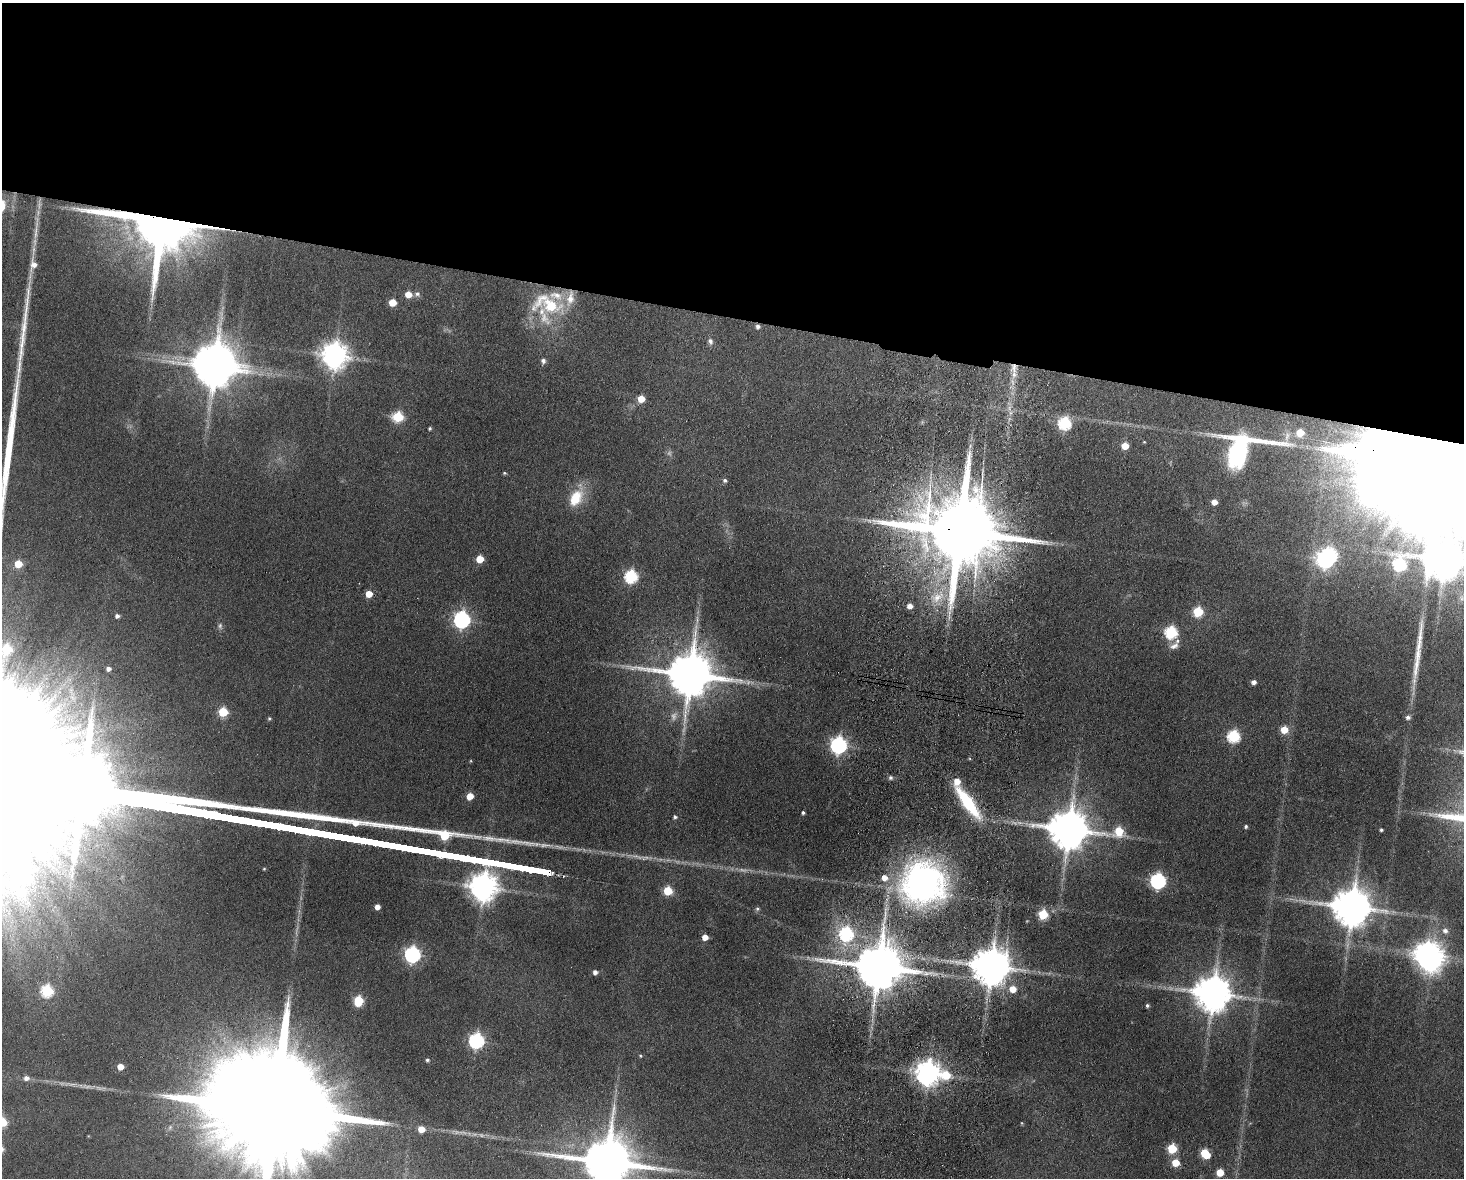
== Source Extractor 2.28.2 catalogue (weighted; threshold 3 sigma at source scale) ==
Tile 2 of 3 x 4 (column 2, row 1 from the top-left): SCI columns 1633-3094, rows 3539-4714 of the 4838 x 4724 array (HDU 1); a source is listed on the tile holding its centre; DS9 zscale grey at full resolution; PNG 1466 x 1180 px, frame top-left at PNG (2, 3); no overlay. Shown black and unused: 27% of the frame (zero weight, under 9 of 18 exposures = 3% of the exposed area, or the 3 px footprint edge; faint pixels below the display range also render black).
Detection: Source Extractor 2.28.2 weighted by HDU 2 'WHT'; one run over the whole footprint, this tile lists its part. Background 0.136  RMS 0.0032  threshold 0.0132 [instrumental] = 3 sigma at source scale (4.09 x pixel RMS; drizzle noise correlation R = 1.36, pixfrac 0.8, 0.05/0.05 arcsec/px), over >= 5 px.
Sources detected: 115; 7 too faint to see at this stretch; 4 inside a brighter object's white glare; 3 long thin detections or spike segments (spike, bleed or trail) — not listed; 5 inside a brighter listed object's ellipse — not listed separately; the other 96 listed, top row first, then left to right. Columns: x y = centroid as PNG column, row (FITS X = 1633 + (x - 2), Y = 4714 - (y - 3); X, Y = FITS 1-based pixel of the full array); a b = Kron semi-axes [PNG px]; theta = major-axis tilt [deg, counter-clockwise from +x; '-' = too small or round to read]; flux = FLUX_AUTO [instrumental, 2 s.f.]
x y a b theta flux
161 221 19 14 -14 4600
408 294 5 5 - 4.8
417 294 8 6 6 0.99
392 303 5 5 - 6.6
548 304 46 24 -14 23
758 326 6 5 - 1
710 341 9 7 -71 1.1
334 355 9 9 - 390
543 361 7 6 - 0.95
215 367 14 10 0 1200
1014 368 15 9 90 4
641 399 5 5 - 5.8
398 417 6 6 - 23
1065 423 6 6 - 40
430 428 4 3 - 0.54
1300 433 7 6 - 7.5
1144 442 3 3 - 0.25
1125 446 5 5 - 5.6
1434 462 104 21 -10 56000
504 473 5 4 - 0.42
725 480 6 5 - 0.83
576 497 28 15 63 9.2
1214 502 5 5 - 2.8
868 520 17 5 -16 1.6
959 531 23 18 -13 6100
480 559 5 5 - 7.8
1325 559 8 7 - 110
1445 560 35 25 -7 1000
18 564 5 5 - 7.9
631 576 6 6 - 44
369 594 5 5 - 6
937 597 22 12 35 6.1
910 606 5 5 - 2.2
1198 612 6 6 - 19
117 616 5 5 - 1.1
462 620 8 7 - 97
1171 632 6 6 - 38
1175 644 18 8 52 2.3
6 649 6 5 - 16
108 668 5 4 - 1.3
690 674 14 13 - 1800
67 682 33 10 45 7.4
1254 682 4 4 - 1.5
223 712 5 5 - 17
1408 717 5 5 - 0.95
269 718 5 4 - 0.43
1284 730 5 5 - 7
1234 736 6 6 - 39
838 745 7 7 - 110
890 778 6 6 - 0.75
470 796 5 5 - 4.8
968 803 41 11 -54 19
803 813 3 3 - 0.56
675 817 5 4 - 0.72
1246 826 4 4 - 0.6
1069 829 12 11 - 1200
1381 830 3 3 - 0.52
1119 831 10 7 12 12
264 869 4 3 - 0.32
1158 881 7 7 - 85
923 883 45 42 16 96
668 891 5 5 - 14
22 905 13 3 -31 1.1
377 907 4 4 - 2.3
1352 907 12 10 -7 1100
757 909 5 5 - 0.67
1043 914 6 6 - 18
1445 931 8 8 - 1.5
846 934 7 7 - 50
705 937 5 5 - 3.5
412 954 7 7 - 93
1431 958 9 8 - 310
879 966 14 12 -6 2000
991 966 10 10 - 1100
595 972 4 4 - 1.4
1013 989 6 6 - 5
47 991 6 6 - 32
1213 993 11 10 - 920
358 1001 7 5 73 18
1147 1006 4 4 - 0.71
476 1041 7 7 - 71
640 1056 5 4 - 0.34
427 1060 5 4 - 0.64
120 1067 5 5 - 4.1
928 1073 8 8 - 360
946 1075 8 7 - 11
26 1078 7 6 - 1.6
276 1109 55 23 -10 26000
2 1122 5 5 - 14
1022 1123 5 3 - 0.27
421 1129 5 5 - 4.7
1172 1149 6 5 - 16
1205 1154 7 5 -51 14
607 1161 16 14 -18 2100
1176 1163 5 5 - 7.3
1220 1172 5 5 - 7.5
Overlapping masked pixels (flux is a lower limit): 6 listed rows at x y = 161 221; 758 326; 1014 368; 1434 462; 959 531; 690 674
Isophote crosses this tile's border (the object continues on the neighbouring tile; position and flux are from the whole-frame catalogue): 5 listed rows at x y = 1434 462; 1445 560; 276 1109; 2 1122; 607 1161